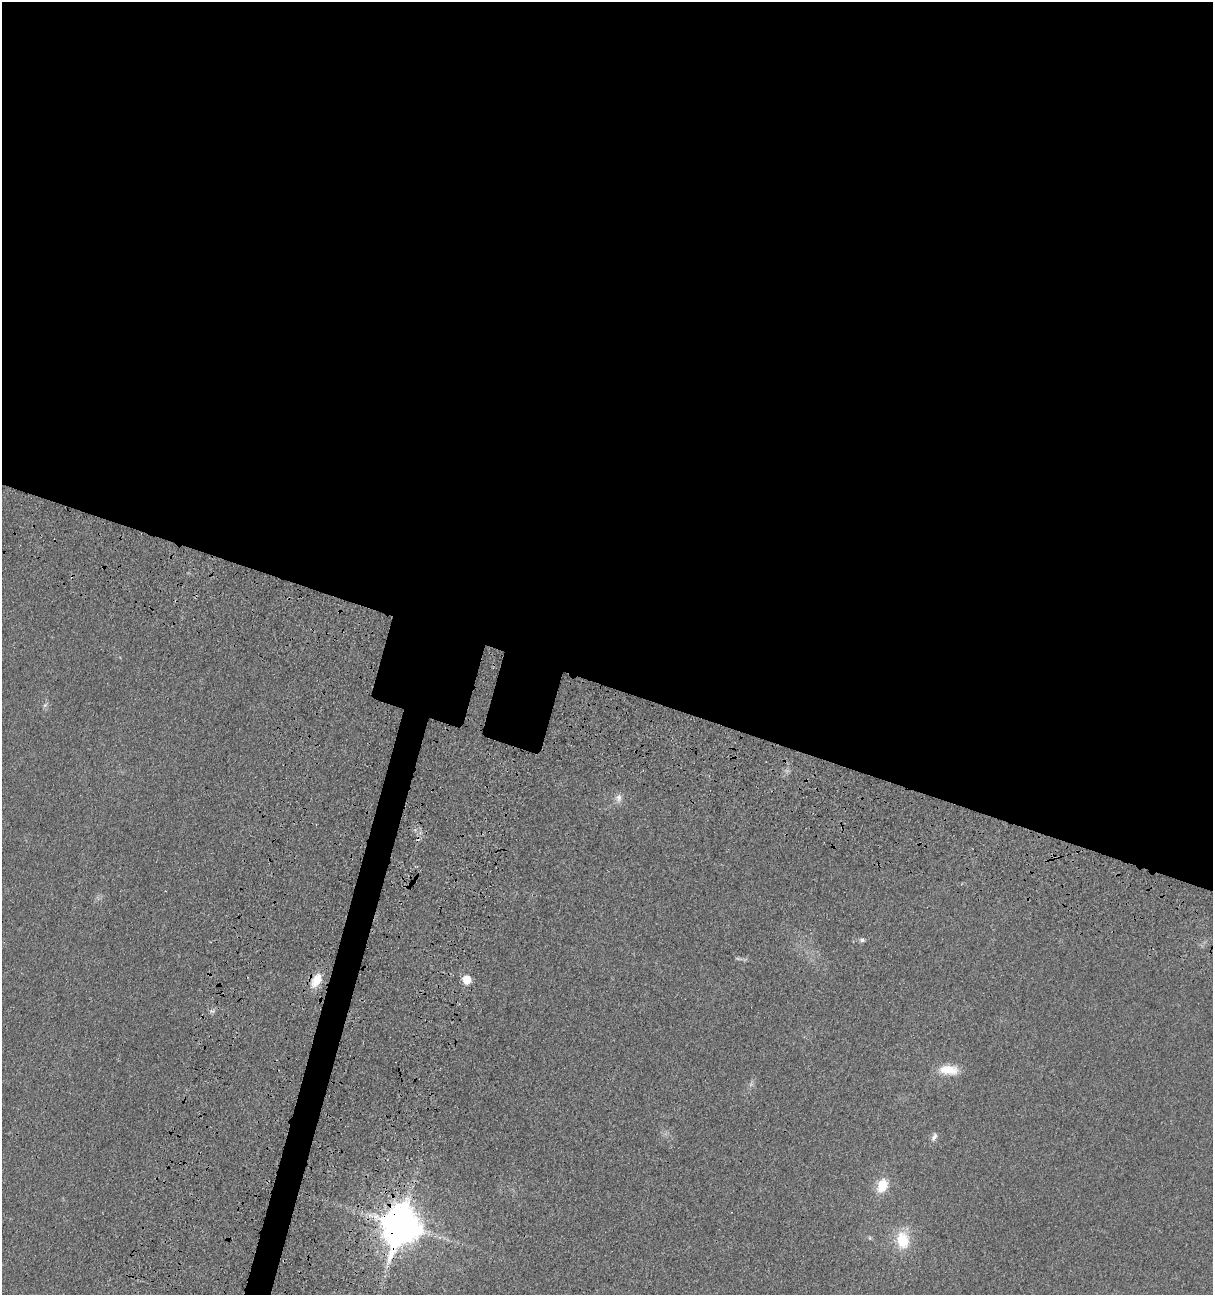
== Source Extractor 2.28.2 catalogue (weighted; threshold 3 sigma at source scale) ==
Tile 3 of 4 x 4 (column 3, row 1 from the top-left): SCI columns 2846-4056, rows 4053-5345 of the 5538 x 5518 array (HDU 1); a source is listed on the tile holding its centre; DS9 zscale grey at full resolution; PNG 1215 x 1297 px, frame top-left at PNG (2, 2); no overlay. Shown black and unused: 55% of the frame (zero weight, under 3 of 4 exposures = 11% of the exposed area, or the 3 px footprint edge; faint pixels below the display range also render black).
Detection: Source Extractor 2.28.2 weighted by HDU 2 'WHT'; one run over the whole footprint, this tile lists its part. Background 0.0292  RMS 0.0053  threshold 0.024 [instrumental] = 3 sigma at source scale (4.5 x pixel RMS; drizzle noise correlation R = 1.50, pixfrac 1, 0.05/0.05 arcsec/px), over >= 5 px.
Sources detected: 10; all 10 listed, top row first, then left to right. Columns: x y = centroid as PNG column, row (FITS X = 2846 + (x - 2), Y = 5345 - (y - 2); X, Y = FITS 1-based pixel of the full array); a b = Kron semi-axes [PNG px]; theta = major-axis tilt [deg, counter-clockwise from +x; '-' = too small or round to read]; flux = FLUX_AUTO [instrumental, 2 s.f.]
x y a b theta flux
45 705 6 5 - 1
619 798 12 8 87 2.8
862 940 6 5 - 1.2
467 979 6 6 - 12
316 980 19 11 62 8.5
948 1070 24 11 -5 9.8
934 1137 12 6 61 2
882 1186 14 10 66 11
401 1225 14 11 74 1400
903 1240 20 15 -82 15
Overlapping masked pixels (flux is a lower limit): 1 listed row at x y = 401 1225